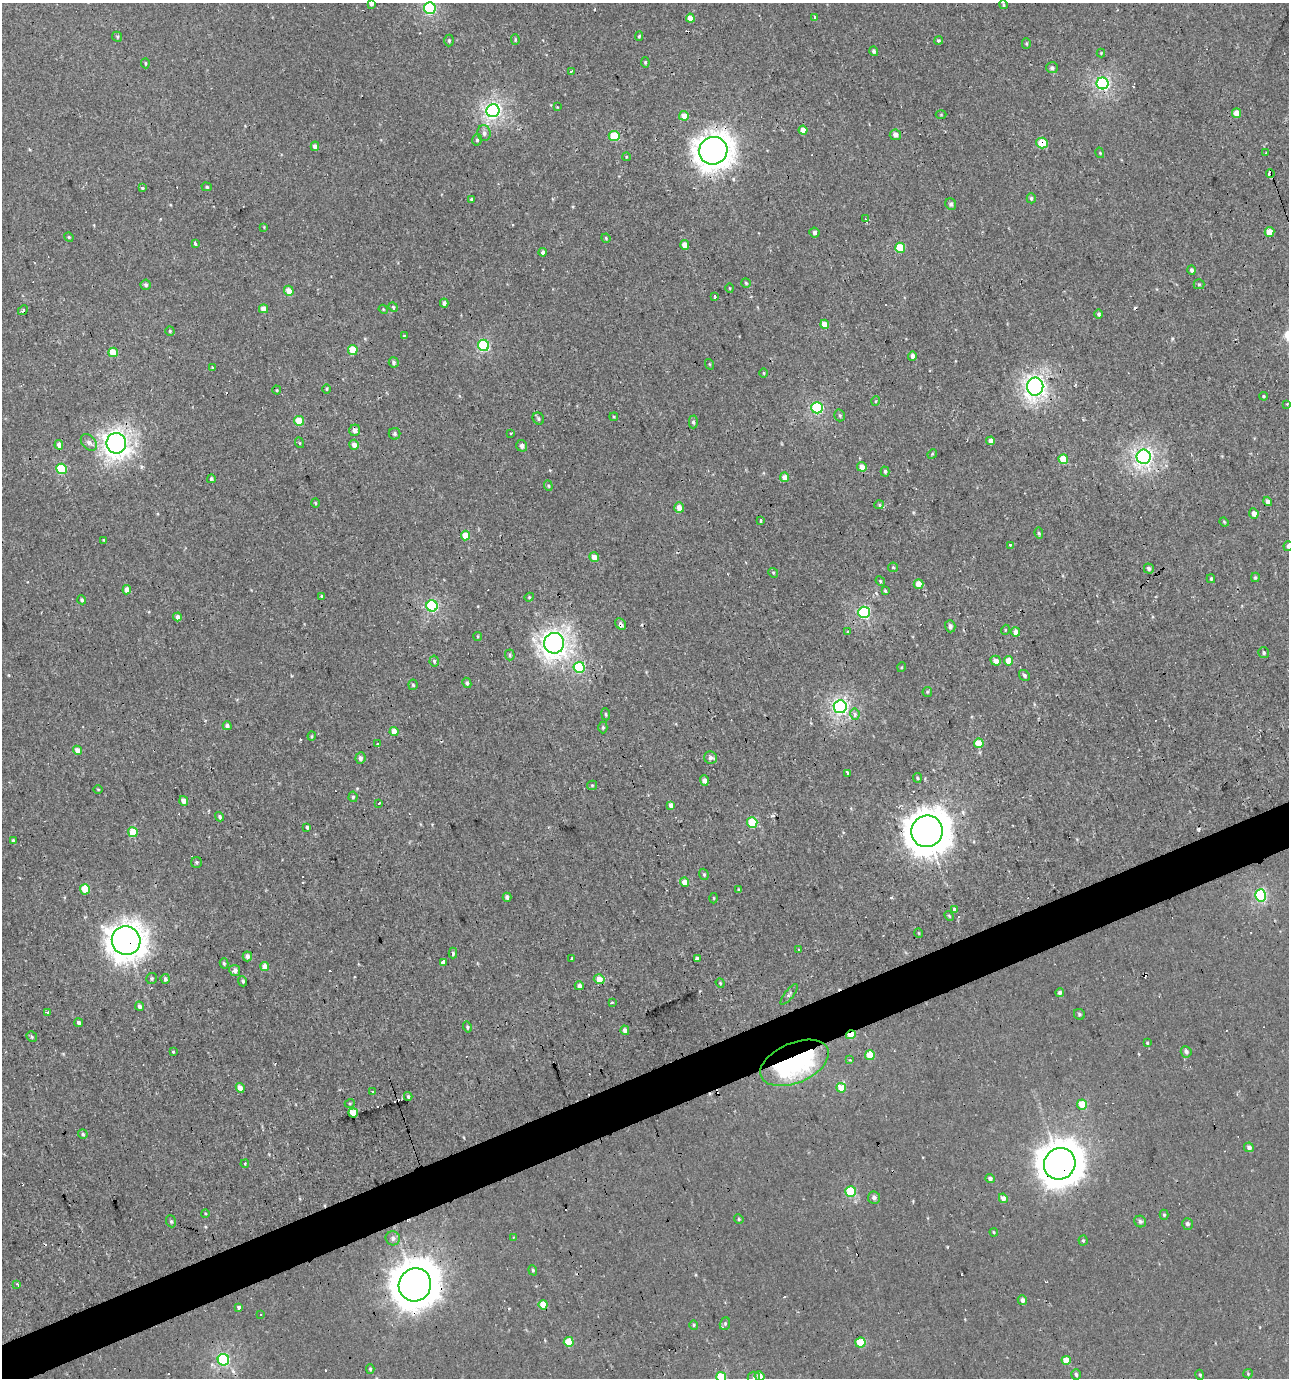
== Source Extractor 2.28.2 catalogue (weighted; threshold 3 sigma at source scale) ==
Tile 7 of 4 x 4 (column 3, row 2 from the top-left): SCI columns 2701-3987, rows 2753-4128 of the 5344 x 5504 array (HDU 1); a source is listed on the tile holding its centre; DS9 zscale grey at full resolution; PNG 1291 x 1380 px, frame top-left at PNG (2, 3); each listed source drawn as its Kron ellipse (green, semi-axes under 4 px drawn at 4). Shown black and unused: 3% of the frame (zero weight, under 2 of 3 exposures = <1% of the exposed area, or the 3 px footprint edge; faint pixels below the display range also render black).
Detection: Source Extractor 2.28.2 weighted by HDU 2 'WHT'; one run over the whole footprint, this tile lists its part. Background 0.00109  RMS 0.0043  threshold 0.0194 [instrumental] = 3 sigma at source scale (4.5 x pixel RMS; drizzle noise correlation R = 1.50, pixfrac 1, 0.0396/0.0396 arcsec/px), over >= 5 px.
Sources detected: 295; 28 cosmic-ray / hot-pixel residue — neither listed nor drawn; the other 267 listed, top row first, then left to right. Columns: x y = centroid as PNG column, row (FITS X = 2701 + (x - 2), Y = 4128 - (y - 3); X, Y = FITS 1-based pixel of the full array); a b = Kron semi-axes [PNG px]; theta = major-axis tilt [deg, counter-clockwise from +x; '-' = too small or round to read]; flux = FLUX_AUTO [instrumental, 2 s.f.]
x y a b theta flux
371 3 4 4 - 1.8
1003 5 4 4 - 0.64
430 8 6 5 - 48
815 17 3 3 - 1.6
690 18 4 4 - 5.1
639 36 5 4 - 0.59
117 37 5 4 - 0.61
449 40 6 4 89 0.7
515 40 5 4 - 0.5
938 41 4 4 - 0.65
1026 44 5 4 - 0.53
874 51 5 4 - 0.96
1101 53 4 4 - 0.41
645 62 5 4 - 0.68
145 63 5 3 - 0.48
1052 68 6 5 - 1.1
571 71 4 3 - 1.9
1102 83 6 6 - 72
557 107 2 2 - 0.33
493 111 6 6 - 110
1237 113 4 4 - 5.7
941 114 5 3 - 0.39
684 116 5 4 - 4.4
803 130 4 4 - 5
484 133 8 6 -79 1.6
895 135 5 5 - 1.9
614 136 5 5 - 18
477 140 6 4 75 0.81
1042 143 6 5 - 8.7
315 146 5 4 - 2.8
713 151 14 13 - 490
1100 153 5 3 - 0.49
1266 153 2 2 - 0.39
626 157 4 2 - 0.33
1270 173 4 4 - 4.3
207 187 5 4 - 0.64
142 188 3 3 - 2.9
1031 198 5 4 - 0.73
472 199 4 3 - 0.97
951 204 6 5 - 1.4
866 219 3 3 - 0.94
264 227 4 3 - 0.32
1270 232 5 4 - 5
814 233 5 5 - 1.3
69 237 5 4 - 0.5
606 238 5 4 - 0.48
195 244 4 3 - 3
685 245 5 4 - 4.4
900 248 5 5 - 15
543 252 4 4 - 1.6
1192 270 4 4 - 1.1
746 283 5 4 - 0.55
1199 284 5 5 - 0.6
146 285 5 5 - 0.99
730 288 5 3 - 0.36
289 291 5 4 - 4.8
714 296 3 3 - 1.5
444 303 4 4 - 1.4
393 307 5 4 - 0.55
263 309 4 4 - 3.6
383 309 5 3 - 0.38
23 310 5 4 - 0.66
1099 314 5 4 - 0.89
825 324 4 4 - 5.6
170 331 4 4 - 0.52
404 336 4 3 - 0.4
484 345 6 5 - 38
353 350 5 5 - 11
113 352 5 5 - 14
912 356 4 4 - 1.7
394 362 5 5 - 1.1
709 364 5 3 - 0.4
212 367 3 2 - 0.49
764 373 5 3 - 0.44
1035 387 9 8 - 180
327 389 5 3 - 0.47
277 390 4 4 - 0.46
1264 396 4 3 - 0.47
876 401 5 3 - 0.35
1287 404 3 3 - 0.63
817 408 5 5 - 42
840 415 6 5 - 0.82
614 417 4 3 - 0.4
538 418 6 5 - 0.88
299 421 5 5 - 10
693 422 6 4 -89 0.83
355 430 6 5 - 2
511 433 3 2 - 0.58
395 434 6 5 - 0.88
991 441 4 4 - 2.8
89 442 9 6 -47 2
116 443 10 9 - 250
300 443 5 3 - 0.44
59 445 5 4 - 2.2
354 445 5 4 - 2.9
522 446 6 5 - 1.9
932 454 5 4 - 0.49
1144 457 7 7 - 130
1063 459 5 4 - 9.6
862 467 5 4 - 3.2
61 469 5 5 - 19
885 471 5 4 - 0.9
784 477 4 4 - 3.3
211 479 4 4 - 0.96
548 486 5 4 - 0.58
1268 501 5 4 - 2
315 503 4 3 - 0.56
879 505 4 4 - 0.54
679 508 5 5 - 3.6
1254 513 5 5 - 2.6
761 520 3 3 - 1.2
1224 522 5 4 - 0.46
1039 533 6 4 -81 0.67
465 536 5 4 - 7.8
104 540 4 3 - 0.36
1010 545 4 3 - 1.8
1288 546 5 4 - 1.1
594 557 5 4 - 3.8
893 567 5 4 - 0.58
1149 568 5 5 - 0.99
773 573 5 4 - 0.59
1255 577 5 4 - 0.62
1211 579 4 3 - 0.6
880 581 5 4 - 0.52
918 584 5 5 - 4.5
127 590 4 4 - 3.3
885 591 3 3 - 0.71
322 596 3 3 - 0.7
529 597 4 4 - 0.54
82 600 4 4 - 0.92
432 606 5 5 - 49
864 612 6 5 - 49
177 617 4 4 - 2.3
621 624 6 5 - 1.9
950 626 6 5 - 1.6
1005 630 5 3 - 0.38
848 631 3 3 - 1
1016 632 4 4 - 2.9
478 636 4 3 - 0.51
554 643 10 10 - 250
1264 653 5 5 - 0.92
510 655 5 5 - 0.77
434 661 5 4 - 0.94
996 661 5 4 - 3.5
1008 661 5 4 - 6.3
579 667 5 5 - 33
902 667 5 3 - 0.4
1024 675 6 5 - 0.96
467 683 5 4 - 0.87
413 685 5 4 - 0.63
927 692 5 4 - 0.54
840 707 6 6 - 100
606 714 6 3 -82 0.55
855 714 6 4 -78 1.8
227 726 4 4 - 1.3
603 727 6 4 -90 0.73
394 732 4 4 - 4.7
312 736 4 4 - 0.5
979 743 5 4 - 8.4
378 744 3 2 - 0.82
77 750 5 4 - 3.1
360 758 6 5 - 1.6
711 758 6 6 - 1.8
847 773 3 3 - 2.5
917 778 5 4 - 0.51
704 780 5 4 - 2.1
592 785 5 4 - 0.51
98 789 5 3 - 0.38
353 797 5 4 - 0.71
184 801 5 4 - 3.1
379 803 3 3 - 1.9
671 805 4 4 - 2.3
220 817 5 4 - 0.83
752 823 5 5 - 18
307 827 3 3 - 0.65
927 831 16 15 - 890
133 832 5 5 - 9.9
13 841 4 3 - 0.87
196 862 5 5 - 0.75
704 874 6 4 -69 0.7
684 882 4 4 - 4.4
85 889 5 5 - 10
739 890 4 4 - 0.6
1261 895 6 5 - 43
507 897 4 4 - 1.5
714 898 5 3 - 0.44
955 909 3 3 - 7.1
949 916 5 4 - 0.49
919 933 5 3 - 0.34
126 941 14 14 - 490
799 949 3 3 - 1.7
453 953 5 4 - 0.76
247 956 5 4 - 2.3
572 958 3 3 - 0.78
697 959 3 3 - 0.94
224 963 5 4 - 0.72
443 963 3 3 - 26
265 966 5 4 - 4.7
235 971 6 5 - 1.6
151 978 5 5 - 0.74
165 979 5 4 - 1.3
599 979 5 5 - 4.7
242 981 5 3 - 0.68
720 983 5 4 - 0.48
579 986 4 4 - 1.6
1060 993 4 4 - 1.4
789 994 13 4 52 1.1
612 1002 3 2 - 1.1
139 1006 4 4 - 1.4
47 1012 3 3 - 1.2
1079 1014 6 5 - 0.79
79 1023 4 4 - 1.5
467 1027 5 4 - 0.7
625 1030 5 4 - 2.2
851 1035 5 3 - 9.9
32 1037 5 5 - 0.7
1147 1043 3 3 - 0.44
173 1052 4 3 - 0.44
1186 1052 6 5 - 1.3
870 1055 5 5 - 8.7
849 1060 4 3 - 0.66
794 1063 36 20 23 95
240 1088 5 4 - 2.9
841 1088 5 5 - 7.4
372 1091 3 3 - 0.79
408 1096 4 3 - 0.72
350 1103 5 3 - 0.43
1082 1104 5 5 - 8.3
353 1113 5 4 - 11
83 1134 5 4 - 0.68
1249 1147 5 4 - 1.6
245 1164 4 4 - 0.41
1060 1164 16 15 - 850
990 1179 5 4 - 1.3
851 1192 5 5 - 23
874 1198 6 6 - 1.3
1003 1198 5 4 - 2.6
205 1213 4 3 - 0.36
1164 1215 5 4 - 0.6
739 1219 5 4 - 0.58
171 1221 6 5 - 0.7
1140 1221 6 5 - 1.2
1187 1224 6 5 - 1.2
994 1232 4 3 - 0.45
513 1237 3 3 - 0.43
393 1238 7 7 - 1.8
1083 1241 5 4 - 0.75
533 1270 5 4 - 0.63
17 1284 3 3 - 0.64
415 1285 17 16 - 1200
1022 1300 5 4 - 1.7
543 1305 5 4 - 6.7
239 1307 3 3 - 6.7
260 1314 3 2 - 0.34
725 1324 6 5 - 0.83
694 1325 4 4 - 0.62
569 1342 5 5 - 8.3
860 1342 5 5 - 10
223 1360 6 5 - 49
1066 1360 4 4 - 6.1
370 1369 5 4 - 0.67
1076 1374 5 4 - 1
1248 1374 5 4 - 0.52
1200 1375 5 3 - 0.5
759 1376 5 5 - 3.6
721 1377 5 5 - 16
754 1378 6 6 - 1
Overlapping masked pixels (flux is a lower limit): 11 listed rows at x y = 1042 143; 713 151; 1270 173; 61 469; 621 624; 927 831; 126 941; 851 1035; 794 1063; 1060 1164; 415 1285
Isophote crosses this tile's border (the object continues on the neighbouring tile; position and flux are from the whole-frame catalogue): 6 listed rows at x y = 371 3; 430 8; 1288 546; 759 1376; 721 1377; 754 1378